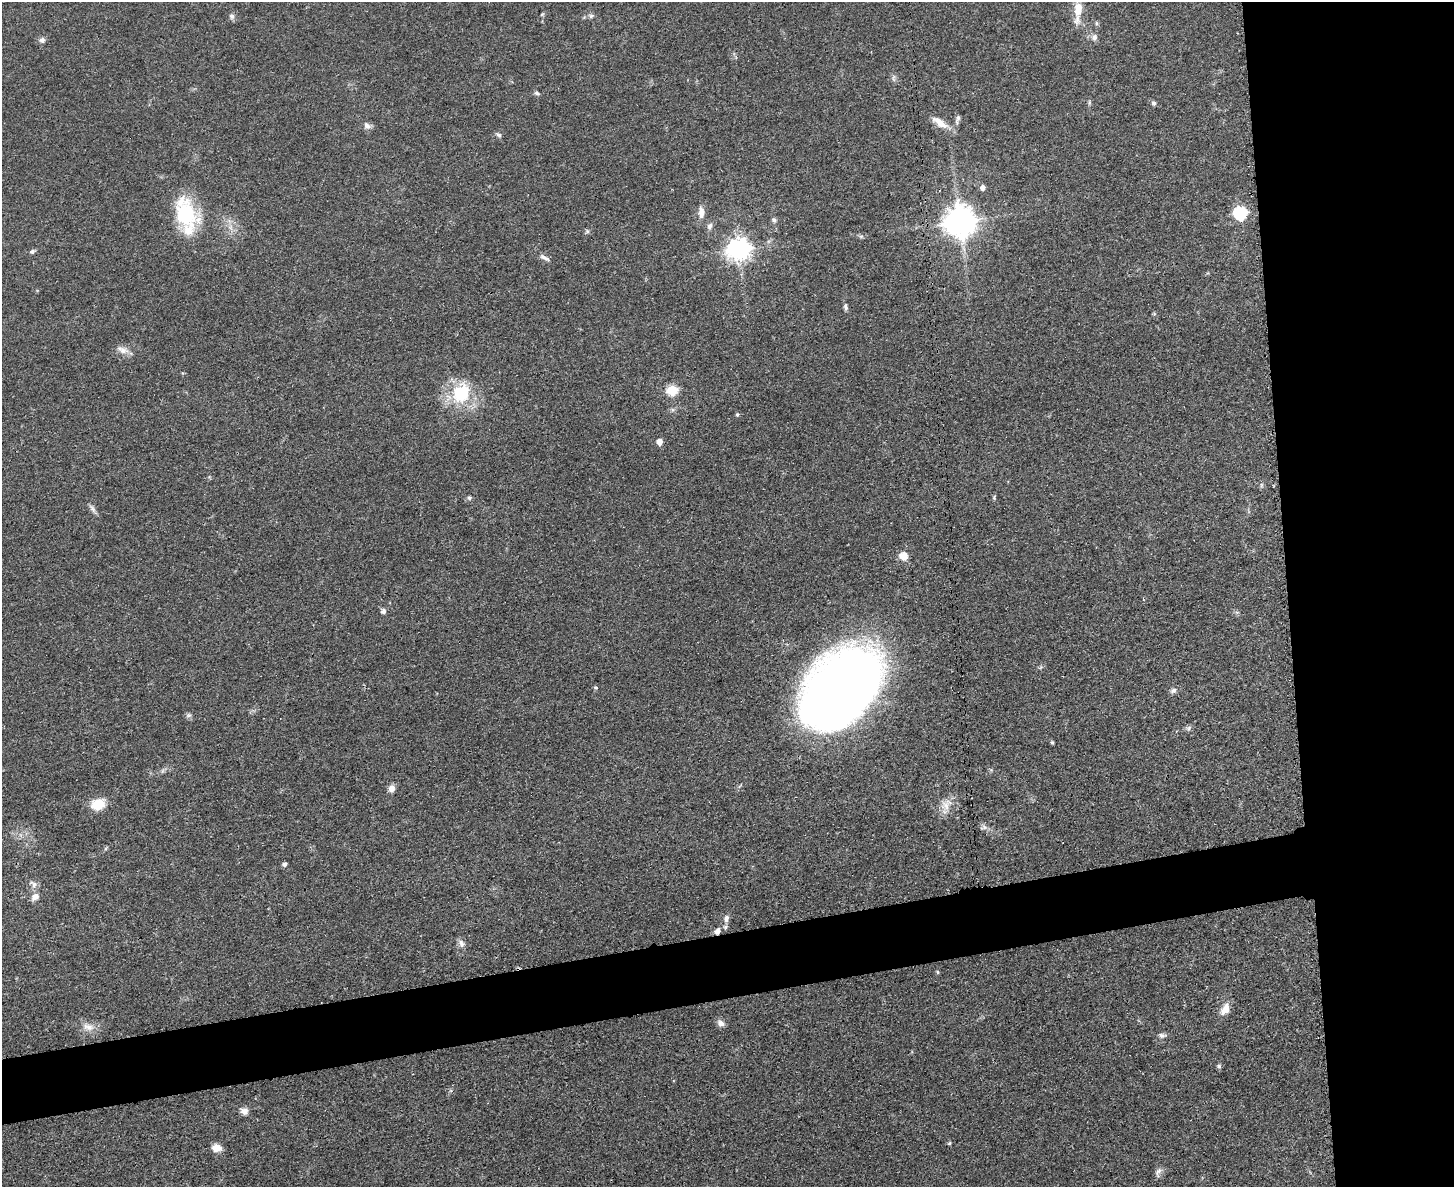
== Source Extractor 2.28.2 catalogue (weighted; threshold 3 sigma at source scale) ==
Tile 6 of 3 x 4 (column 3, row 2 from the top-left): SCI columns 3046-4497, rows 2384-3568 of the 4749 x 4767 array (HDU 1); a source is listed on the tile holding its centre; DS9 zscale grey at full resolution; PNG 1456 x 1189 px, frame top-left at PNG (2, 2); no overlay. Shown black and unused: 16% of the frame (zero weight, under 3 of 4 exposures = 2% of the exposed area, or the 3 px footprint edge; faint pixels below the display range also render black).
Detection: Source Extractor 2.28.2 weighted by HDU 2 'WHT'; one run over the whole footprint, this tile lists its part. Background 0.0465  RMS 0.0051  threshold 0.0229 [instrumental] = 3 sigma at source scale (4.5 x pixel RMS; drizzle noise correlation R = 1.50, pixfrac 1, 0.05/0.05 arcsec/px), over >= 5 px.
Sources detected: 66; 2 inside a brighter listed object's ellipse — not listed separately; the other 64 listed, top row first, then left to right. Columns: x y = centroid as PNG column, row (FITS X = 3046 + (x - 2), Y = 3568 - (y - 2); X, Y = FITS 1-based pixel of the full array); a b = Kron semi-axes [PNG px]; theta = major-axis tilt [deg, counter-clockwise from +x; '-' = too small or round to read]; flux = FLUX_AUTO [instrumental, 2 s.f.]
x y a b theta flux
1078 10 28 8 85 10
542 14 5 4 - 0.59
232 16 7 7 - 1.6
591 16 7 6 - 1.3
1096 23 6 4 -71 0.76
1094 37 9 8 - 2.2
42 40 7 7 - 1.9
894 78 12 4 -86 1.4
537 93 8 4 -25 1.1
1089 102 7 4 -90 0.8
1154 103 6 5 - 1.2
957 119 15 5 71 2
940 123 24 9 -33 6.6
367 125 11 8 -39 2.3
499 135 7 5 -17 1.1
983 187 5 5 - 2.7
701 212 15 7 -88 3.8
1240 213 7 6 - 66
185 214 38 25 -68 37
774 220 7 6 - 1.3
960 221 9 9 - 890
710 226 10 6 75 2.1
587 231 6 5 - 0.91
861 236 7 4 0 0.92
739 249 8 8 - 410
32 251 7 5 28 1.2
545 258 15 5 -30 2.3
845 307 9 5 -80 1.3
122 350 18 8 -22 3.7
672 390 6 6 - 33
461 393 22 18 62 29
737 415 5 4 - 0.77
659 442 5 5 - 5.9
994 497 7 4 73 0.7
469 498 6 5 - 0.98
92 508 12 6 -56 1.9
903 556 11 10 - 4.6
383 611 6 6 - 1.8
596 687 6 4 -32 0.71
841 688 78 51 49 540
1173 690 9 7 31 1.6
189 715 7 6 - 1.2
1189 728 8 6 24 1.3
1052 742 5 4 - 0.72
392 788 8 7 - 3.2
98 804 11 9 17 16
946 805 16 11 -66 5.6
984 827 11 6 16 1.6
284 864 5 4 - 1.2
33 884 12 8 -41 2.7
35 897 12 9 44 3.1
726 918 10 7 74 2.2
717 931 9 7 56 2.4
461 943 12 8 -61 2.4
937 972 5 4 - 0.6
1225 1009 17 10 60 5.2
720 1023 10 8 -49 2.4
88 1027 17 10 -11 4.9
1162 1035 11 6 -7 1.7
1219 1066 6 5 - 0.9
244 1111 11 8 -32 2.7
949 1143 5 4 - 0.73
216 1148 10 7 -4 4.9
1158 1172 13 7 67 2.2
Overlapping masked pixels (flux is a lower limit): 1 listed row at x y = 717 931
Isophote crosses this tile's border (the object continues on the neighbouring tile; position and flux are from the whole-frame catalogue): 1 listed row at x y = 1078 10